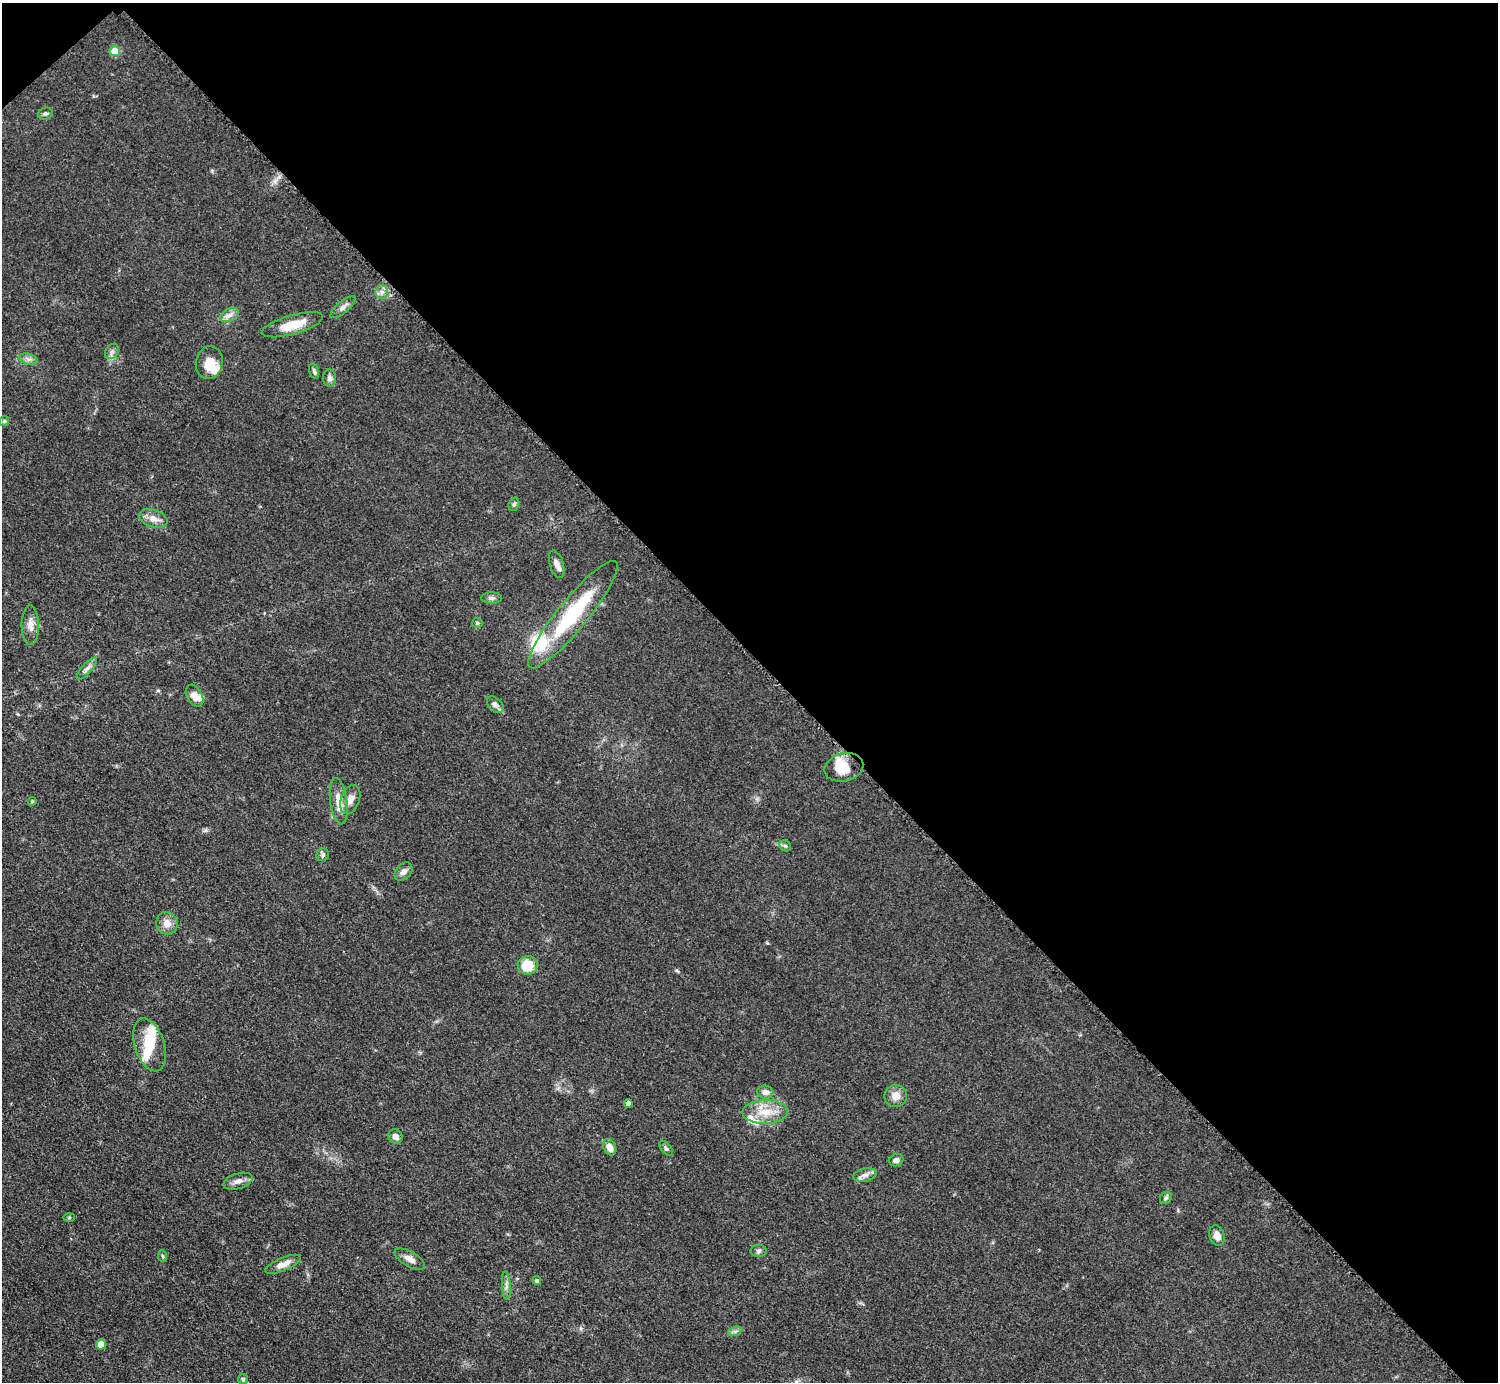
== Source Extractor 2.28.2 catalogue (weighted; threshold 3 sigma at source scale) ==
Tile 3 of 4 x 4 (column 3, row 1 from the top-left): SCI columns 2998-4493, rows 4449-5828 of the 5990 x 5989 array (HDU 1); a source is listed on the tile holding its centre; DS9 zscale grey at full resolution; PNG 1500 x 1384 px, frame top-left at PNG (2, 3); each listed source drawn as its Kron ellipse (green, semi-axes under 4 px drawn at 4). Shown black and unused: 48% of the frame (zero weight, under 3 of 5 exposures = <1% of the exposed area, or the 3 px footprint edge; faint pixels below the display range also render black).
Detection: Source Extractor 2.28.2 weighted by HDU 2 'WHT'; one run over the whole footprint, this tile lists its part. Background 0.0499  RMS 0.0053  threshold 0.0237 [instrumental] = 3 sigma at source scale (4.5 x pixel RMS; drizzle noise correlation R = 1.50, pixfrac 1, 0.05/0.05 arcsec/px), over >= 5 px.
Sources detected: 64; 4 inside a brighter object's white glare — neither listed nor drawn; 6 inside a brighter listed object's ellipse — not listed separately; the other 54 listed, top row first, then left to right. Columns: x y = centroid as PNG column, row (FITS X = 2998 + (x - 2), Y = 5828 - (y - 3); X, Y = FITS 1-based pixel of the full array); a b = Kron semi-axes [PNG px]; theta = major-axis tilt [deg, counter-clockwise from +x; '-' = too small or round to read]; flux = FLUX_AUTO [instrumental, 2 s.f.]
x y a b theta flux
115 51 5 5 - 12
45 114 7 6 - 1.2
382 292 7 6 - 1.9
343 307 16 5 40 2.3
230 315 10 6 26 2.5
292 325 31 9 16 11
112 351 8 6 55 1.8
28 359 9 5 -18 1.9
209 363 17 13 77 7.8
314 371 8 4 -74 1.1
330 378 9 6 -86 1.8
4 421 5 5 - 0.77
514 504 7 5 73 1
153 518 14 8 -20 4.3
557 564 14 7 -72 3.1
491 598 10 6 0 1.6
573 615 68 15 51 44
477 623 5 5 - 0.87
30 625 20 8 -89 4.5
87 669 14 5 48 2.2
194 696 12 7 -61 4.1
495 705 9 6 -43 2.7
844 767 19 14 14 11
350 799 15 9 70 4.4
32 801 4 4 - 0.57
339 801 23 8 -82 7
785 846 6 5 - 0.97
323 855 6 6 - 1.2
404 872 10 7 47 2.5
167 923 11 10 - 4.7
528 965 10 9 - 12
150 1045 27 14 -72 13
765 1092 8 6 -5 2.9
896 1096 11 11 - 4.8
628 1103 4 4 - 2.7
765 1112 23 12 1 10
395 1137 8 6 -50 2.8
610 1147 9 6 -64 4.5
666 1148 9 5 -51 1.2
896 1160 7 6 - 1.9
865 1175 12 6 15 2.5
238 1181 15 7 17 3.1
1166 1198 6 5 - 0.97
69 1218 6 4 2 0.63
1217 1235 10 7 -72 4.2
758 1251 8 6 1 1.2
163 1256 6 4 -87 0.66
410 1259 17 7 -30 3.5
283 1264 19 6 23 4.3
537 1281 4 4 - 1.1
506 1286 14 4 -85 1.9
735 1331 7 4 18 1.1
101 1344 5 5 - 8.9
243 1379 5 5 - 0.83